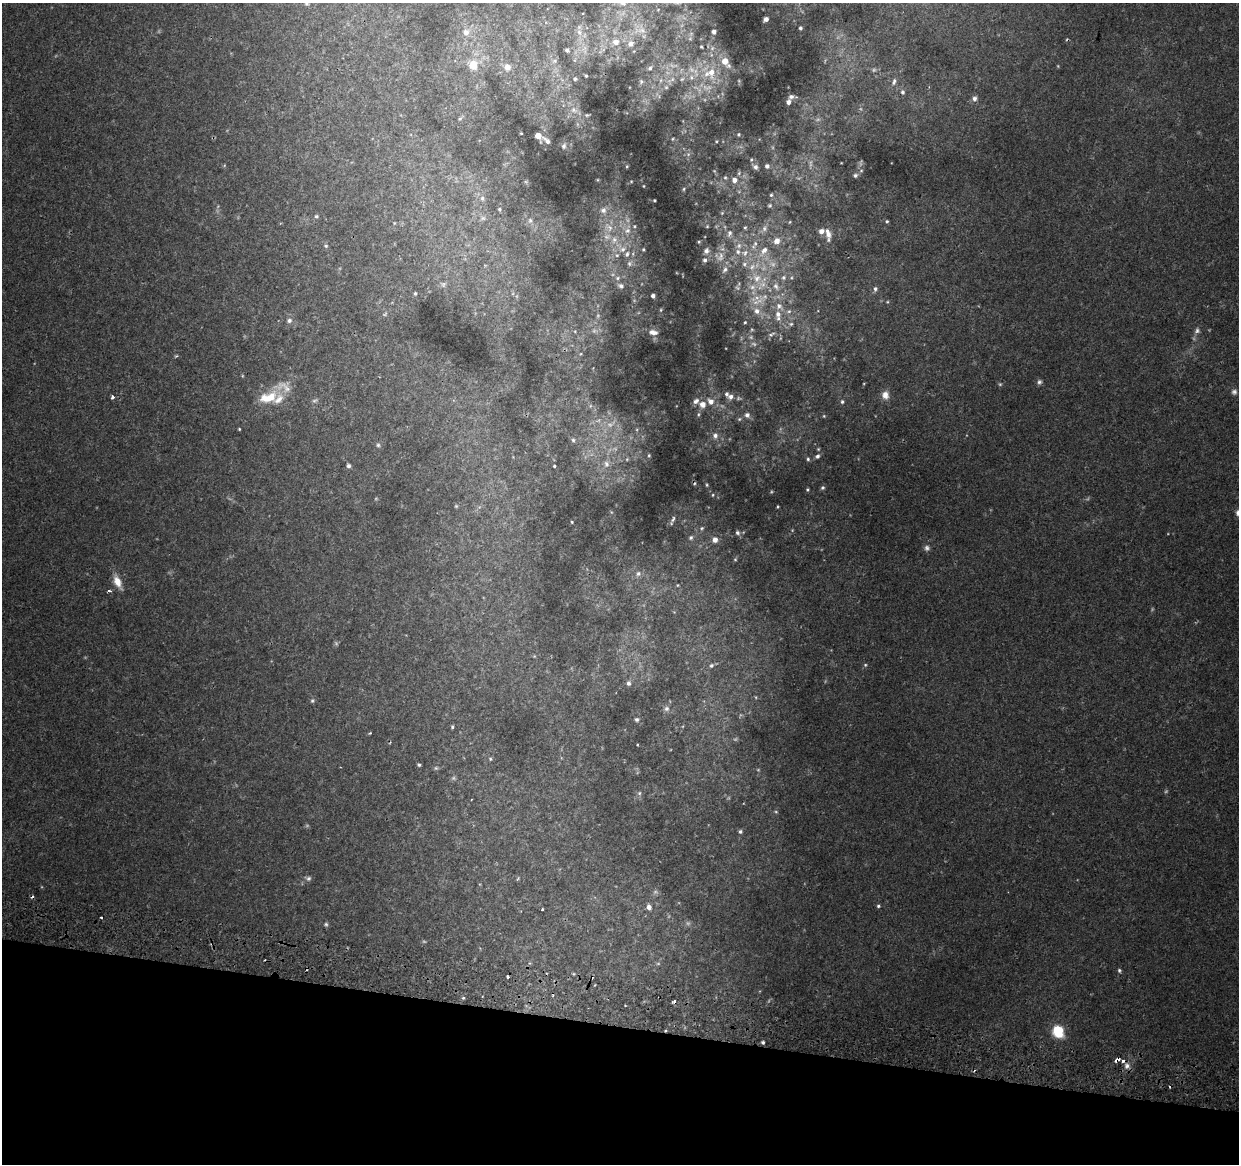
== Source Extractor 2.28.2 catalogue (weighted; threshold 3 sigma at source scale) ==
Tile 15 of 4 x 4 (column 3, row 4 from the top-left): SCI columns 2493-3729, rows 332-1493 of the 4976 x 5248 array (HDU 1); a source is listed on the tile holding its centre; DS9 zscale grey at full resolution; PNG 1241 x 1166 px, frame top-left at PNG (2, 3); no overlay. Shown black and unused: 12% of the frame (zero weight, under 2 of 3 exposures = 3% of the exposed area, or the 3 px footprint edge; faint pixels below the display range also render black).
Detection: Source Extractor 2.28.2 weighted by HDU 2 'WHT'; one run over the whole footprint, this tile lists its part. Background 0.0332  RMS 0.0032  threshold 0.0145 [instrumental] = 3 sigma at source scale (4.5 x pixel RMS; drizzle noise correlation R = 1.50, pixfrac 1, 0.0396/0.0396 arcsec/px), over >= 5 px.
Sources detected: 255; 47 too faint to see at this stretch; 11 cosmic-ray / hot-pixel residue — not listed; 22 inside a brighter listed object's ellipse — not listed separately; the other 175 listed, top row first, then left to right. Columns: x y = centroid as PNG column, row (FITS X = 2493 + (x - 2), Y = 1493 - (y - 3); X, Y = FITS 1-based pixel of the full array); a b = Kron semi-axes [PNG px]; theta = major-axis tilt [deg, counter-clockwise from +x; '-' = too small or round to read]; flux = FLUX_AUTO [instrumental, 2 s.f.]
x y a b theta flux
623 3 10 6 -8 1.2
766 19 5 4 - 1.4
800 28 4 3 - 0.69
642 30 13 8 -10 2.5
466 32 11 11 - 3.1
579 32 9 7 -73 1.7
714 32 4 4 - 1.6
690 39 7 6 - 0.91
616 42 7 7 - 2.2
630 44 9 8 - 1.7
701 47 6 4 -41 0.41
584 48 9 6 89 1.6
567 50 5 4 - 0.82
555 61 8 5 27 0.79
725 62 10 7 -53 5.4
473 65 15 13 -80 5.3
507 67 9 9 - 2.6
650 68 7 6 - 1.1
711 72 27 12 -82 10
586 76 3 3 - 0.37
691 77 22 10 25 5.9
575 79 4 4 - 0.6
670 80 19 10 41 4.9
641 81 8 7 - 0.96
894 82 10 5 73 1
902 92 6 5 - 0.71
791 97 7 4 -2 0.9
974 98 8 7 - 1.2
788 102 5 4 - 1.2
574 110 10 8 -35 1.8
587 115 5 4 - 0.4
460 119 6 4 3 0.45
521 133 3 2 - 0.25
739 134 5 4 - 0.44
538 136 5 4 - 6.8
673 139 6 4 39 0.45
547 141 9 4 -43 1.1
717 141 4 3 - 0.28
564 146 7 5 74 0.89
688 154 5 5 - 0.76
627 166 4 4 - 0.35
767 166 4 4 - 1.1
755 167 8 6 -42 1.1
739 173 6 5 - 0.56
855 175 6 5 - 0.65
725 178 5 4 - 0.41
734 180 7 6 - 1.8
631 181 4 3 - 0.26
526 182 6 4 -19 0.42
644 186 3 2 - 0.23
684 189 5 3 - 0.32
771 195 4 4 - 0.48
482 198 7 6 - 1
654 200 3 2 - 0.34
770 205 5 5 - 0.52
499 209 5 4 - 0.56
603 210 9 8 - 2
722 213 4 4 - 0.27
316 216 6 5 - 0.49
483 218 8 6 14 0.97
530 220 8 7 - 1.3
887 221 4 4 - 0.44
790 222 5 3 - 0.3
394 223 5 4 - 0.31
707 226 3 3 - 0.26
608 227 18 11 -47 5.1
745 228 4 4 - 0.41
764 228 10 8 64 1.6
627 230 9 8 - 2.2
729 233 9 6 75 1.1
828 234 16 7 -80 2.7
755 243 10 7 57 1.7
326 246 5 5 - 0.48
621 248 23 10 -41 5.8
643 249 3 3 - 0.35
706 251 7 7 - 1.1
764 251 19 10 52 5.4
745 253 11 9 22 3.1
721 256 15 8 75 2.5
705 260 5 5 - 0.78
752 267 13 10 43 3.9
725 270 10 7 55 1.5
783 277 8 7 - 1.7
617 278 8 6 16 1
443 284 9 8 - 1.2
762 285 21 14 50 8.9
621 286 8 6 -24 1.1
875 289 7 5 75 0.95
415 293 5 4 - 0.49
653 296 4 4 - 1.1
887 302 4 4 - 0.32
779 306 15 10 -46 4.3
661 310 5 3 - 0.32
757 311 12 10 -49 3.5
289 320 7 6 - 1
745 322 6 5 - 0.57
791 324 8 6 -11 1.1
752 329 7 5 90 0.7
1197 331 8 7 - 1.1
653 332 10 6 -8 1.7
772 334 14 6 25 1.5
176 356 5 3 - 0.39
1039 382 7 6 - 0.88
885 395 11 9 -78 2.5
112 397 3 3 - 2.4
731 397 8 7 - 1.6
268 398 28 13 17 8.8
315 401 9 5 19 0.77
696 401 9 7 26 1.4
711 401 8 7 - 2.5
842 402 5 5 - 0.64
702 404 7 7 - 2.7
590 406 6 4 71 0.46
698 414 6 4 71 0.55
747 415 7 7 - 1.4
824 416 4 4 - 0.32
739 419 6 5 - 0.56
239 429 3 2 - 0.3
637 430 5 5 - 0.58
715 435 8 7 - 1.5
573 440 6 5 - 0.7
378 445 5 5 - 0.61
649 455 5 4 - 0.44
817 456 7 5 39 0.87
627 459 5 4 - 0.47
808 459 5 4 - 0.51
606 464 11 8 88 2.3
348 466 5 5 - 0.83
554 466 3 3 - 0.4
707 485 5 4 - 0.39
822 488 5 5 - 0.61
807 490 3 3 - 0.41
713 495 5 4 - 0.38
456 506 4 4 - 0.37
777 507 3 2 - 0.3
673 519 11 4 61 0.85
572 522 4 4 - 0.36
702 528 6 6 - 0.66
737 533 6 5 - 0.9
691 538 6 6 - 0.77
715 540 6 6 - 2.2
927 548 8 7 - 1.1
735 559 5 4 - 0.41
638 574 8 7 - 1.3
117 582 18 8 -66 4.2
677 585 4 4 - 0.28
109 591 5 3 - 0.7
534 656 4 4 - 0.3
711 665 6 5 - 0.79
865 665 5 4 - 0.45
628 683 6 5 - 1
312 701 6 6 - 0.62
666 709 7 7 - 1.1
637 719 5 5 - 0.69
452 727 5 3 - 0.45
370 733 3 2 - 0.38
490 759 5 4 - 0.4
419 765 4 3 - 0.53
436 768 5 5 - 0.5
639 793 6 5 - 0.63
776 812 5 4 - 0.4
740 831 5 5 - 0.62
308 878 8 6 -3 0.91
518 878 5 3 - 0.36
878 906 5 4 - 0.53
649 907 6 5 - 1.7
542 909 3 3 - 1
101 917 3 3 - 0.68
1119 970 5 4 - 0.57
507 977 4 3 - 0.94
463 998 4 3 - 0.48
1058 1031 12 10 -62 11
763 1042 4 3 - 0.64
1117 1060 5 3 - 7.9
1127 1066 8 8 - 1.7
Overlapping masked pixels (flux is a lower limit): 1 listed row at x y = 1117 1060
Isophote crosses this tile's border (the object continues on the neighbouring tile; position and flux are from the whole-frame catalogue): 1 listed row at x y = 623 3